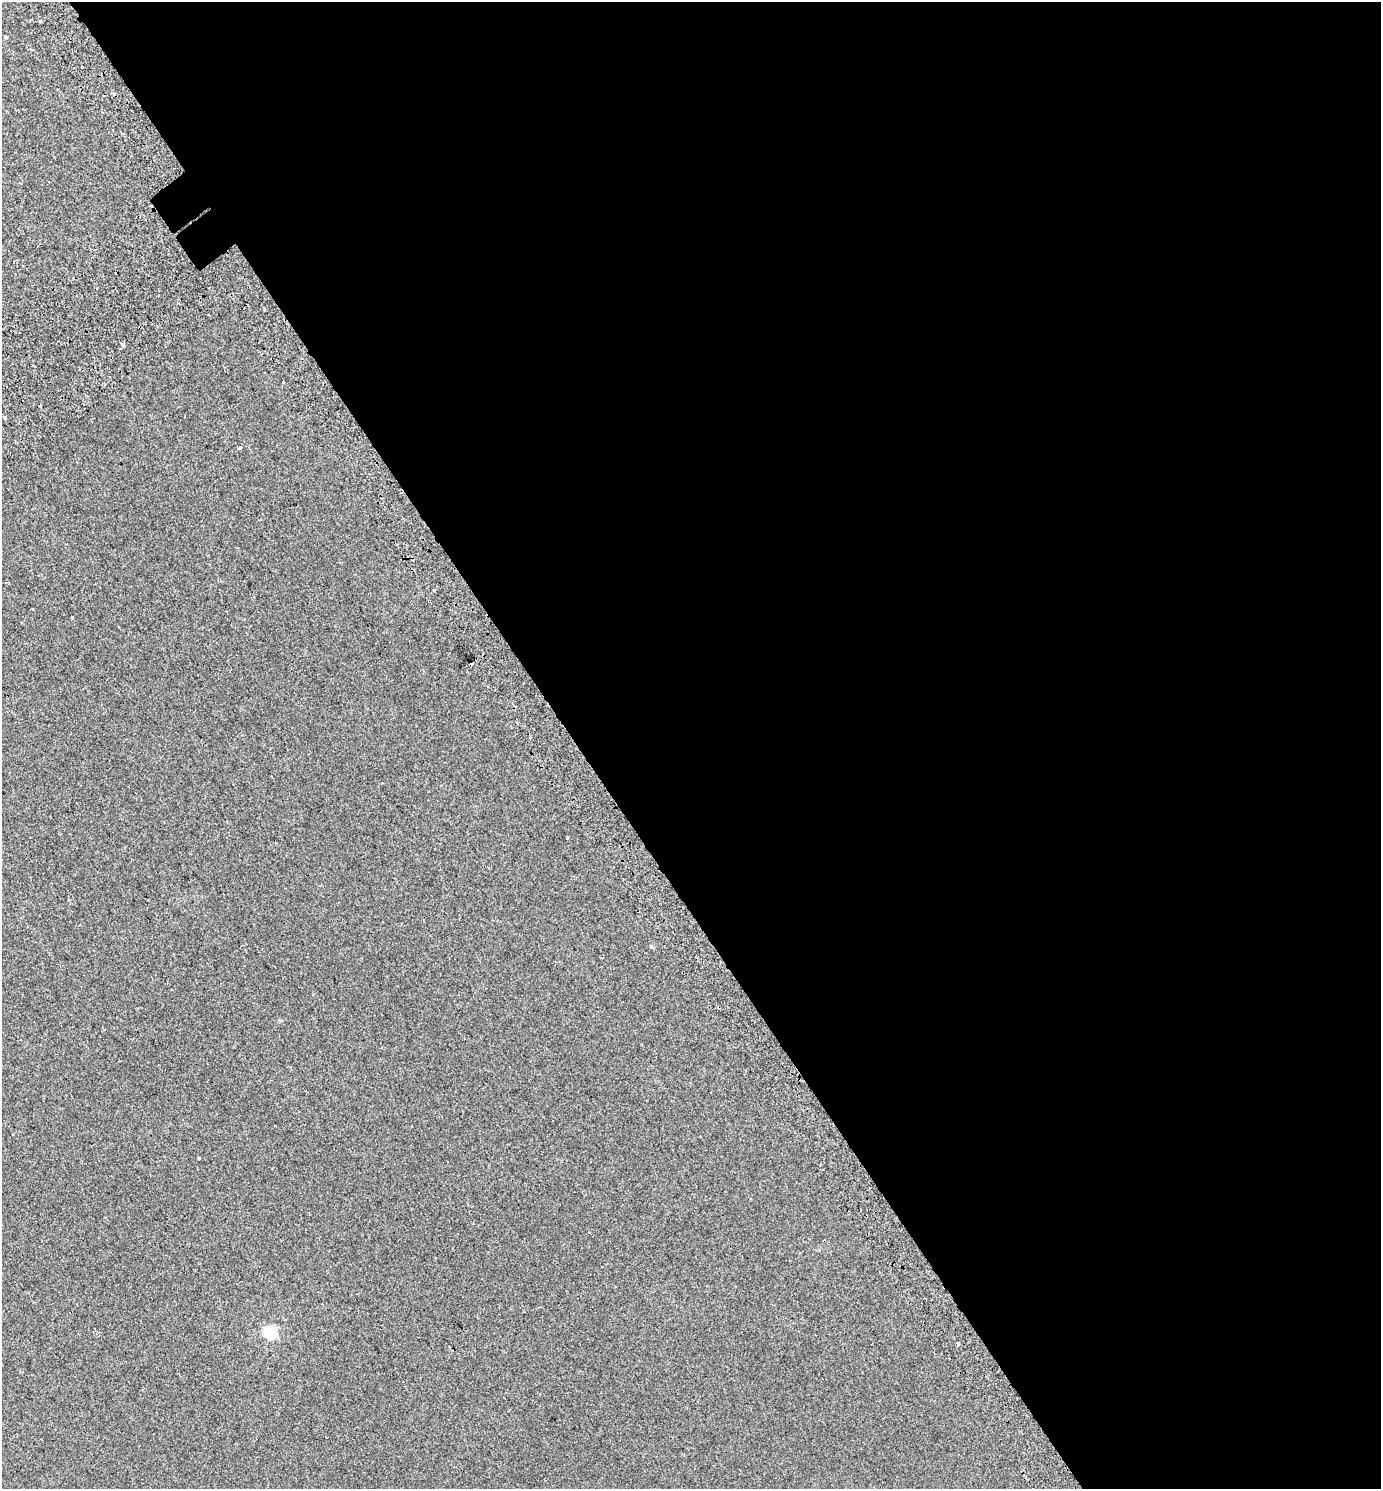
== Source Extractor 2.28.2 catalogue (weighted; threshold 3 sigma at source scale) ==
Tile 8 of 4 x 4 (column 4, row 2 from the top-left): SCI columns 4413-5791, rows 3036-4522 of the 6007 x 6078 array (HDU 1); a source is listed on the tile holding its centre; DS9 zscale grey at full resolution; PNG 1383 x 1491 px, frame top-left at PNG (2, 2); no overlay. Shown black and unused: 59% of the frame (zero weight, under 2 of 3 exposures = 4% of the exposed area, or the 3 px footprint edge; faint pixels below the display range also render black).
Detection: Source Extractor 2.28.2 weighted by HDU 2 'WHT'; one run over the whole footprint, this tile lists its part. Background 4.72e-04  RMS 0.0047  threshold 0.0213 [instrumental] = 3 sigma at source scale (4.5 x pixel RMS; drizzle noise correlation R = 1.50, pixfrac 1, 0.0396/0.0396 arcsec/px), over >= 5 px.
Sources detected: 15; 5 cosmic-ray / hot-pixel residue — not listed; the other 10 listed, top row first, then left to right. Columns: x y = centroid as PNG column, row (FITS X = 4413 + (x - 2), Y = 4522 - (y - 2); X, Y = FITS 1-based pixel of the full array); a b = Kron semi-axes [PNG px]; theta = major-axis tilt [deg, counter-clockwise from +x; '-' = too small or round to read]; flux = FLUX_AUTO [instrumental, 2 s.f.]
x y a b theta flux
6 37 3 3 - 5.5
122 344 5 3 - 5.4
4 417 3 3 - 1.5
240 447 3 3 - 3.3
434 590 3 3 - 1.4
429 601 3 3 - 1.8
652 946 3 3 - 2.9
198 1158 4 3 - 3.8
270 1332 6 6 - 51
958 1344 4 3 - 0.62
Overlapping masked pixels (flux is a lower limit): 1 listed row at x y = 429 601
Unlisted compact peaks at least as high as the median listed source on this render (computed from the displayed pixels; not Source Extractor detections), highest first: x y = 72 617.